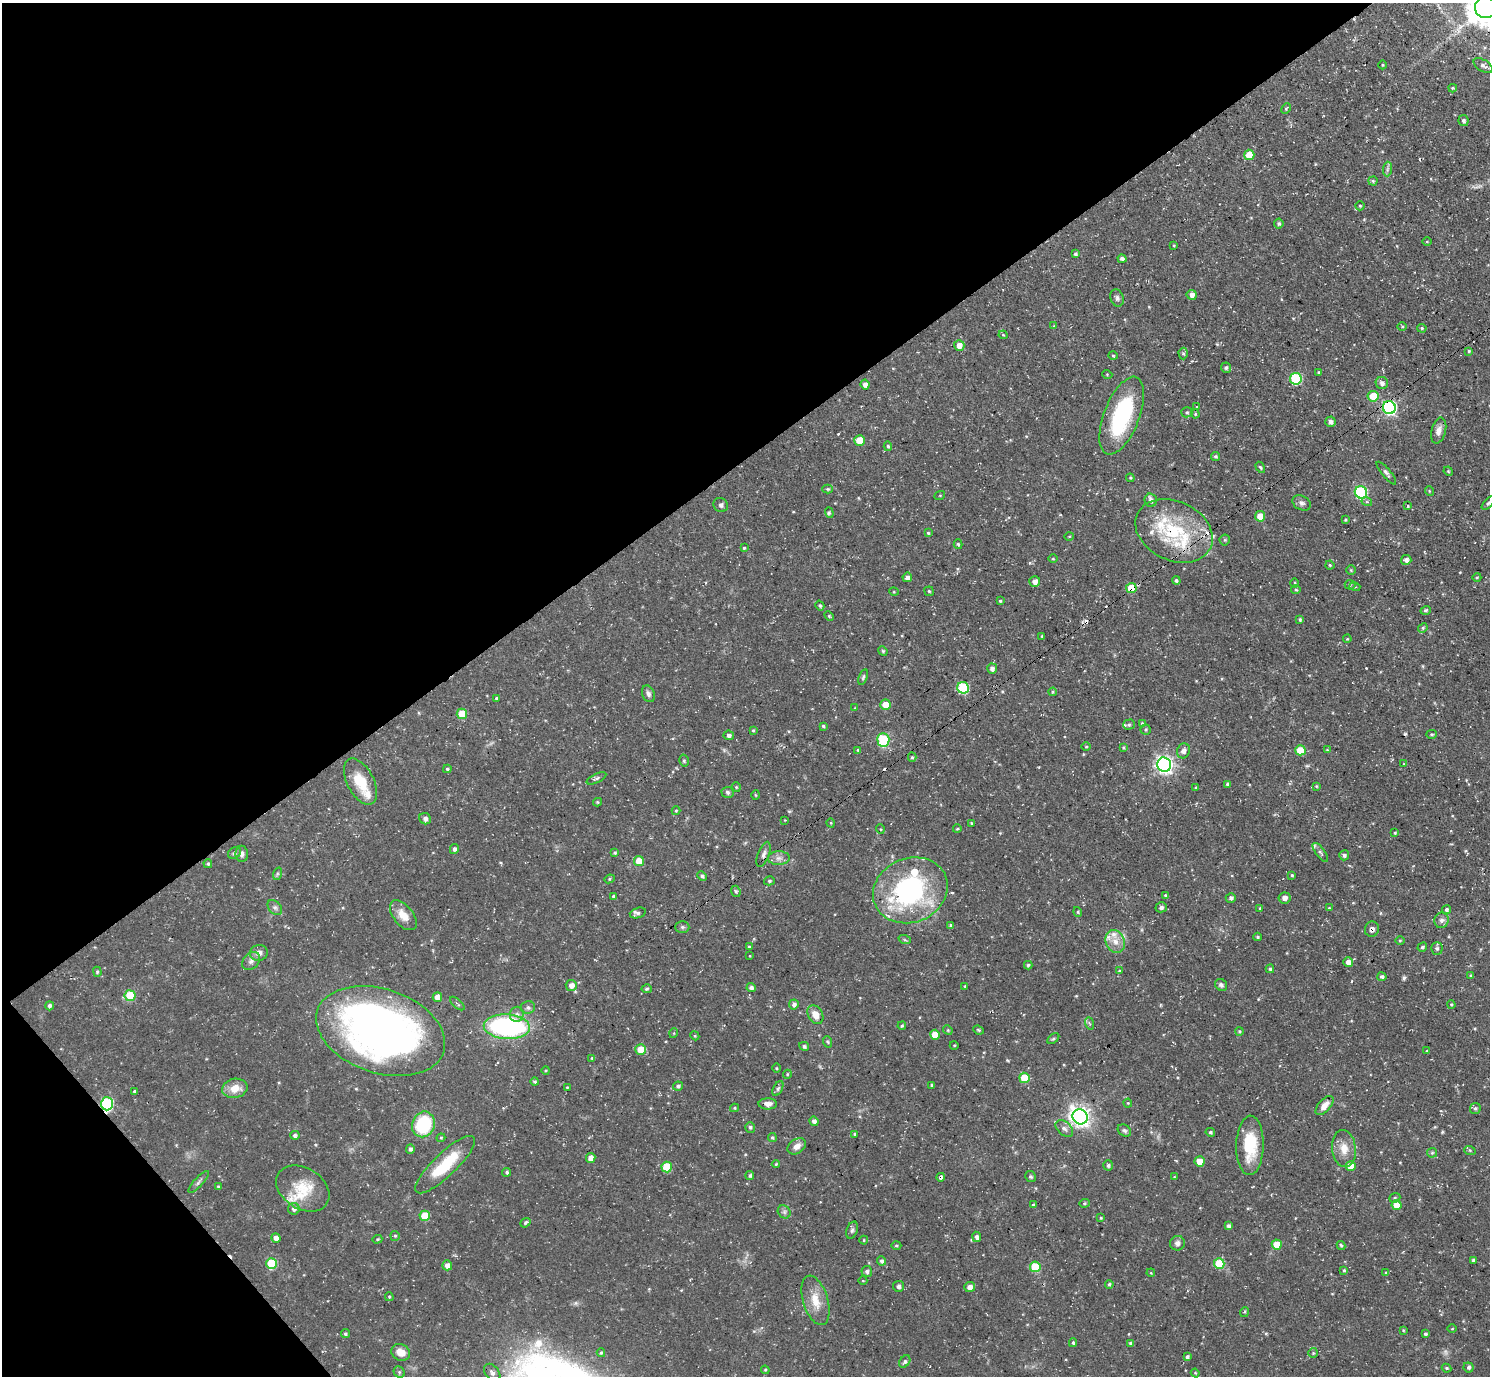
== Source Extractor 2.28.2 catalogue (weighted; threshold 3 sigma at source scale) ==
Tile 5 of 4 x 4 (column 1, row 2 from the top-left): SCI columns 5-1492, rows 2907-4280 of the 5959 x 5956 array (HDU 1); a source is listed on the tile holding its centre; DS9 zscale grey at full resolution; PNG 1492 x 1378 px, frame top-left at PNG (2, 3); each listed source drawn as its Kron ellipse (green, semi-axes under 4 px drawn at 4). Shown black and unused: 37% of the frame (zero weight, under 3 of 4 exposures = <1% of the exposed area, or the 3 px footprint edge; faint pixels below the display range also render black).
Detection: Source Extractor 2.28.2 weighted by HDU 2 'WHT'; one run over the whole footprint, this tile lists its part. Background 0.0482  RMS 0.0042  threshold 0.0189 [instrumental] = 3 sigma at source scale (4.5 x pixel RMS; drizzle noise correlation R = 1.50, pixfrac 1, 0.05/0.05 arcsec/px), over >= 5 px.
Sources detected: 341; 1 too faint to see at this stretch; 10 cosmic-ray / hot-pixel residue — neither listed nor drawn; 12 inside a brighter listed object's ellipse — not listed separately; the other 318 listed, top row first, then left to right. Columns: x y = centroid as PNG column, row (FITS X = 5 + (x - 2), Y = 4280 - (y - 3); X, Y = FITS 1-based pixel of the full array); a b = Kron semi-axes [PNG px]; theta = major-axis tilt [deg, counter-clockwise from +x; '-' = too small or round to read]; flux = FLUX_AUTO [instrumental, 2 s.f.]
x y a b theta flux
1486 7 10 10 - 1100
1383 65 4 3 - 0.35
1483 66 11 5 -31 1.6
1453 88 4 3 - 0.47
1286 109 5 3 - 0.55
1463 121 5 5 - 1
1249 155 5 5 - 7.4
1387 169 7 4 88 1
1373 181 4 4 - 0.56
1360 206 4 4 - 0.52
1279 224 5 4 - 0.75
1427 241 5 3 - 0.36
1174 245 4 3 - 0.41
1075 254 4 3 - 0.8
1122 259 4 4 - 1.2
1192 295 5 5 - 2.1
1117 298 9 6 -70 1.2
1054 326 4 4 - 0.35
1402 326 5 3 - 0.38
1422 328 5 4 - 0.5
1003 335 4 4 - 0.4
959 345 5 5 - 3.2
1469 351 4 4 - 0.51
1183 354 6 4 -88 0.67
1113 355 5 3 - 0.41
1226 368 5 5 - 0.91
1319 372 4 3 - 0.52
1107 374 5 3 - 0.33
1296 379 6 5 - 33
1382 383 6 6 - 1.7
865 384 5 4 - 1.6
1373 396 5 5 - 9
1197 406 2 2 - 0.3
1389 408 6 6 - 83
1187 412 5 5 - 0.67
1195 414 4 4 - 0.49
1122 416 41 17 69 42
1330 422 5 5 - 1.2
1439 431 13 7 76 2.5
860 440 5 5 - 7.8
888 446 5 4 - 0.62
1215 456 4 4 - 0.69
1260 467 6 4 -58 0.68
1448 471 5 4 - 0.47
1386 473 14 4 -50 1.2
1130 478 4 4 - 0.47
828 489 5 4 - 0.6
1429 491 5 3 - 0.33
1361 492 6 6 - 46
940 495 5 3 - 0.38
1151 500 7 6 - 1.6
1367 502 5 3 - 0.52
1301 503 9 7 -28 1.5
1488 503 8 4 46 0.87
721 505 7 7 - 1.6
1408 506 3 3 - 0.44
829 513 5 3 - 0.62
1260 516 5 5 - 7.1
1345 520 3 3 - 0.44
1174 531 40 29 -25 30
928 533 4 4 - 0.59
1069 536 4 3 - 0.37
1225 540 5 5 - 0.53
958 544 5 3 - 0.58
744 548 3 3 - 0.48
1053 559 5 3 - 0.38
1406 560 5 5 - 1.7
1330 565 4 4 - 0.63
1351 570 5 4 - 0.43
907 577 5 4 - 1.6
1477 577 4 3 - 0.41
1176 580 4 4 - 0.77
1035 582 5 5 - 2.4
1295 583 5 3 - 0.46
1350 585 5 5 - 0.52
1355 587 5 3 - 0.4
1131 588 5 5 - 9.8
1296 590 5 4 - 0.52
929 591 5 4 - 0.53
894 592 5 3 - 0.36
1000 601 4 4 - 0.56
820 606 5 4 - 0.65
1426 610 5 3 - 0.6
829 616 5 3 - 0.46
1300 620 4 4 - 0.68
1423 628 5 4 - 0.61
1042 636 4 3 - 0.41
1347 639 4 3 - 0.33
883 651 5 4 - 0.61
992 669 5 5 - 1.4
863 677 8 4 71 0.69
963 688 6 5 - 29
1053 692 4 4 - 0.42
648 694 8 6 -68 1.4
496 698 3 3 - 0.61
885 705 5 5 - 6.2
855 708 4 4 - 0.33
462 714 5 5 - 11
1142 724 4 3 - 0.52
1129 725 6 5 - 0.64
823 726 4 4 - 0.54
753 730 4 3 - 0.48
1146 730 5 5 - 0.7
1431 734 5 4 - 0.6
729 735 5 5 - 1
883 740 7 6 - 21
1086 747 4 3 - 0.36
1123 748 4 3 - 0.52
858 750 4 3 - 0.63
1300 750 5 5 - 11
1327 750 3 3 - 0.28
1183 751 7 6 - 1.8
912 757 5 4 - 0.56
684 761 6 4 -75 0.76
1403 764 4 2 - 0.26
1164 765 7 7 - 150
447 769 4 3 - 0.62
596 778 10 4 26 0.99
360 782 25 13 -62 10
1228 784 4 4 - 0.85
1316 786 4 3 - 0.39
736 787 4 4 - 0.47
1196 788 4 3 - 0.47
727 792 6 5 - 0.88
756 795 5 3 - 0.42
597 802 4 4 - 0.5
676 811 4 4 - 0.48
425 819 6 5 - 1.5
785 820 3 3 - 0.27
831 823 5 3 - 0.43
972 823 3 2 - 0.46
880 829 4 3 - 0.38
957 829 4 3 - 0.37
1395 833 4 4 - 0.51
454 849 5 4 - 1.2
1320 852 11 4 -53 1.1
234 853 7 5 36 1
615 853 4 4 - 0.58
242 854 8 6 -89 1.4
764 854 13 5 70 1.6
1344 855 5 5 - 1
779 858 11 7 0 1.9
639 861 5 5 - 7.3
208 864 4 4 - 0.65
277 874 6 4 72 0.65
1292 875 3 3 - 0.56
702 876 5 4 - 0.88
610 879 5 4 - 0.57
769 881 5 4 - 0.66
910 890 38 32 22 73
736 891 6 4 -68 0.6
1165 895 4 4 - 0.64
613 896 3 3 - 0.6
1231 898 5 4 - 1
1284 898 6 5 - 1.9
275 907 8 6 -48 1.2
1161 907 6 5 - 1.3
1260 908 4 3 - 0.45
1329 908 4 3 - 0.39
1447 910 4 4 - 0.89
1078 912 5 3 - 0.45
638 913 8 5 17 0.99
403 915 17 9 -51 5.4
1441 920 8 7 - 1.4
951 925 3 3 - 0.88
682 927 7 6 - 0.86
1372 929 7 7 - 1.8
1258 937 4 3 - 0.59
905 940 6 4 -18 0.6
1400 940 4 3 - 0.43
1115 941 12 9 -68 3.9
749 947 4 3 - 0.67
1422 947 5 4 - 0.76
1437 948 6 5 - 0.9
259 953 9 8 - 2.3
750 956 4 2 - 0.27
251 961 10 7 46 1.8
1348 962 5 4 - 2.6
1028 965 4 4 - 0.78
1270 969 4 3 - 0.71
1119 971 3 3 - 0.46
97 972 5 4 - 0.5
1471 976 4 4 - 0.57
1382 977 4 4 - 0.95
571 985 5 5 - 2.5
1221 985 6 5 - 1
965 986 3 3 - 0.38
751 988 5 4 - 1.3
647 989 5 4 - 0.7
130 996 5 5 - 15
437 997 5 5 - 4.3
457 1004 9 4 -41 0.82
794 1004 5 5 - 1.5
1451 1004 4 3 - 0.57
49 1006 4 4 - 1.2
528 1007 7 6 - 1.2
517 1014 7 7 - 1.7
815 1015 10 7 -60 4.1
1089 1023 6 4 -70 0.67
902 1026 4 3 - 0.58
507 1027 23 12 -3 75
948 1030 5 4 - 0.51
978 1030 5 4 - 0.56
381 1031 66 42 -19 250
1239 1031 4 4 - 0.54
674 1033 5 3 - 0.39
935 1035 5 5 - 5.4
695 1036 4 3 - 0.41
1053 1039 7 4 40 0.66
828 1042 6 3 -71 0.48
954 1045 4 3 - 0.34
804 1046 5 4 - 0.79
640 1049 5 5 - 7.9
1427 1051 3 3 - 0.33
592 1058 4 4 - 0.53
776 1068 5 3 - 0.39
546 1070 4 3 - 0.4
787 1074 5 4 - 0.45
1024 1078 5 5 - 12
535 1082 4 4 - 0.68
932 1085 3 3 - 0.54
678 1086 5 4 - 0.94
567 1087 3 2 - 0.35
235 1088 13 9 12 5.7
778 1088 8 4 63 0.83
135 1091 3 3 - 0.85
1128 1103 4 4 - 0.43
107 1104 6 6 - 44
768 1104 9 5 -1 2.1
1324 1105 11 6 48 3.1
735 1108 4 4 - 0.53
1475 1108 6 5 - 0.84
1080 1117 8 7 - 230
814 1121 5 4 - 1.6
423 1124 13 11 69 25
750 1127 5 5 - 0.88
1064 1129 10 6 -41 1.6
1124 1131 7 5 -33 1
1210 1132 5 4 - 0.75
855 1134 4 3 - 0.5
295 1135 5 4 - 1
441 1138 4 4 - 0.49
772 1138 5 4 - 0.61
1250 1145 30 13 89 16
797 1146 10 7 34 2.8
1344 1148 18 12 -83 5.3
410 1149 5 4 - 1.1
1470 1151 6 4 -21 0.58
1432 1153 5 5 - 0.61
591 1158 5 4 - 2.8
1199 1161 5 5 - 4.8
776 1164 4 4 - 0.45
445 1165 40 11 44 17
1108 1165 5 5 - 0.9
1351 1166 5 5 - 6.2
667 1167 5 5 - 13
507 1172 4 4 - 0.79
750 1175 4 4 - 0.79
941 1177 4 3 - 2.6
1031 1177 6 5 - 0.75
1174 1177 4 2 - 0.28
199 1182 14 4 48 1.3
218 1187 4 3 - 0.61
303 1188 29 20 -32 13
1395 1198 6 4 22 0.63
1084 1203 5 4 - 0.58
1033 1205 3 3 - 0.63
1397 1205 5 5 - 6.3
294 1209 6 6 - 1.5
784 1212 7 6 - 1.1
425 1216 5 5 - 10
1101 1218 4 3 - 0.47
525 1223 5 4 - 0.7
1228 1226 4 3 - 1.1
852 1230 9 5 69 1
395 1236 5 5 - 0.62
977 1237 5 4 - 1.2
276 1238 4 4 - 2.4
377 1239 5 4 - 0.5
864 1240 4 4 - 0.44
1177 1243 7 7 - 1.7
1277 1244 5 5 - 6.8
1341 1245 4 3 - 0.56
896 1246 5 3 - 0.52
1473 1260 4 4 - 0.88
882 1261 4 4 - 0.99
271 1263 5 5 - 18
1219 1264 5 5 - 17
447 1265 5 5 - 2.6
1035 1267 5 5 - 19
1344 1270 4 3 - 0.58
867 1271 5 5 - 1
1151 1273 4 3 - 0.35
1386 1273 4 4 - 0.63
863 1281 4 3 - 0.36
1109 1284 4 4 - 0.73
898 1286 5 5 - 1.2
970 1287 5 5 - 1.9
389 1297 4 3 - 0.49
815 1300 25 12 -73 7.5
1245 1312 5 3 - 0.46
1452 1329 5 3 - 0.37
1403 1330 3 3 - 0.37
345 1334 4 4 - 0.66
1425 1334 4 4 - 0.74
1073 1343 4 3 - 0.73
1131 1343 4 4 - 0.78
401 1352 9 8 - 4.1
601 1353 4 3 - 0.55
1313 1353 5 5 - 0.55
1187 1357 4 3 - 1
905 1361 7 5 52 0.92
1469 1367 5 5 - 1
1446 1368 5 3 - 0.63
765 1370 4 4 - 0.55
399 1372 6 5 - 0.69
492 1373 10 6 -52 1.5
1195 1373 4 4 - 0.4
Overlapping masked pixels (flux is a lower limit): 6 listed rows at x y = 1389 408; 1174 531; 1131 588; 1372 929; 107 1104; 941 1177
Isophote crosses this tile's border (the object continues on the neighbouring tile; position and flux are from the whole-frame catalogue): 2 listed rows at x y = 1486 7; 1488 503
Unlisted compact peaks at least as high as the median listed source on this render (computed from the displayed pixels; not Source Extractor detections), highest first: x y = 1404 978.